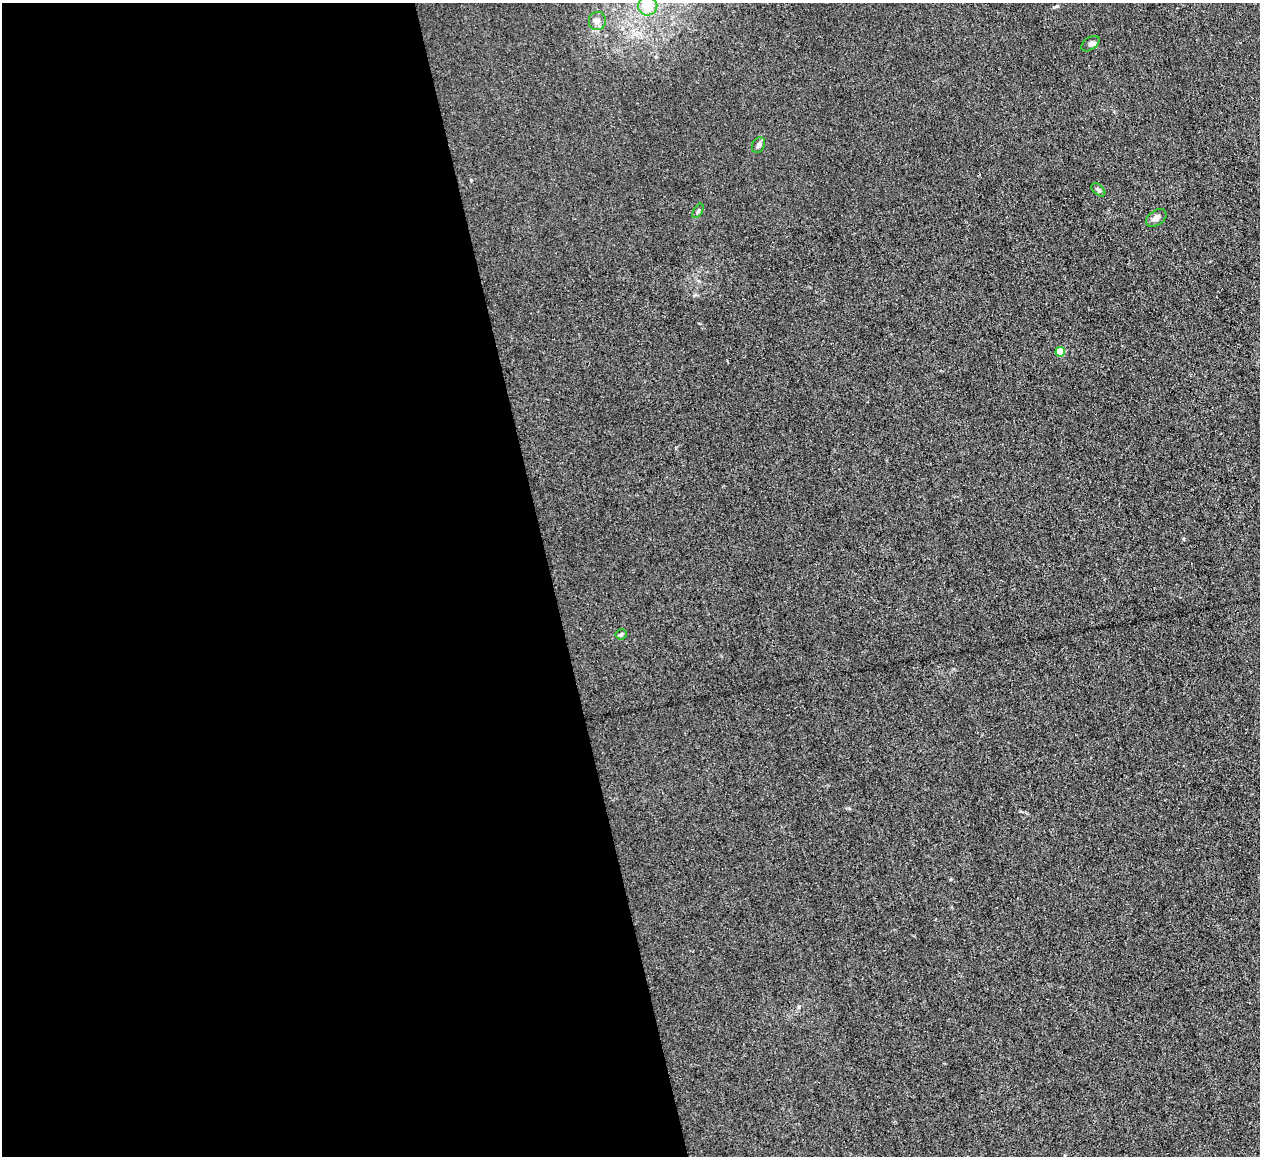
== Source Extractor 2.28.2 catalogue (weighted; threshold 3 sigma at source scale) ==
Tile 9 of 4 x 4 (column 1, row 3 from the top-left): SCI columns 1-1258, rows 1290-2443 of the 5030 x 5006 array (HDU 1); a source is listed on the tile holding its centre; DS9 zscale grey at full resolution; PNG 1262 x 1158 px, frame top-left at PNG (2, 3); each listed source drawn as its Kron ellipse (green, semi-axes under 4 px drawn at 4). Shown black and unused: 44% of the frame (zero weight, under 3 of 4 exposures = <1% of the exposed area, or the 3 px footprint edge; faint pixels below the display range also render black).
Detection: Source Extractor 2.28.2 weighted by HDU 2 'WHT'; one run over the whole footprint, this tile lists its part. Background 0.0222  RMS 0.0058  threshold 0.0259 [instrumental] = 3 sigma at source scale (4.5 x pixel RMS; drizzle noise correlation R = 1.50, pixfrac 1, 0.05/0.05 arcsec/px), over >= 5 px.
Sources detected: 9; all 9 listed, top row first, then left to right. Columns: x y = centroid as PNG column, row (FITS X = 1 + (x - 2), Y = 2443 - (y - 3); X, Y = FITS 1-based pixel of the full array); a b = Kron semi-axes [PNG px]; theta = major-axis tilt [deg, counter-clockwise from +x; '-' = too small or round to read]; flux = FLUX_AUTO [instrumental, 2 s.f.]
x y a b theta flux
648 6 9 9 - 10
597 21 9 8 - 2.8
1090 44 10 6 35 1.6
758 145 8 6 65 1.9
1098 190 8 5 -44 1.2
698 211 8 3 58 0.76
1156 218 11 7 35 2.6
1060 352 5 4 - 14
621 634 5 5 - 0.84
Isophote crosses this tile's border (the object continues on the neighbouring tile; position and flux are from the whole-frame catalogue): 1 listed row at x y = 648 6